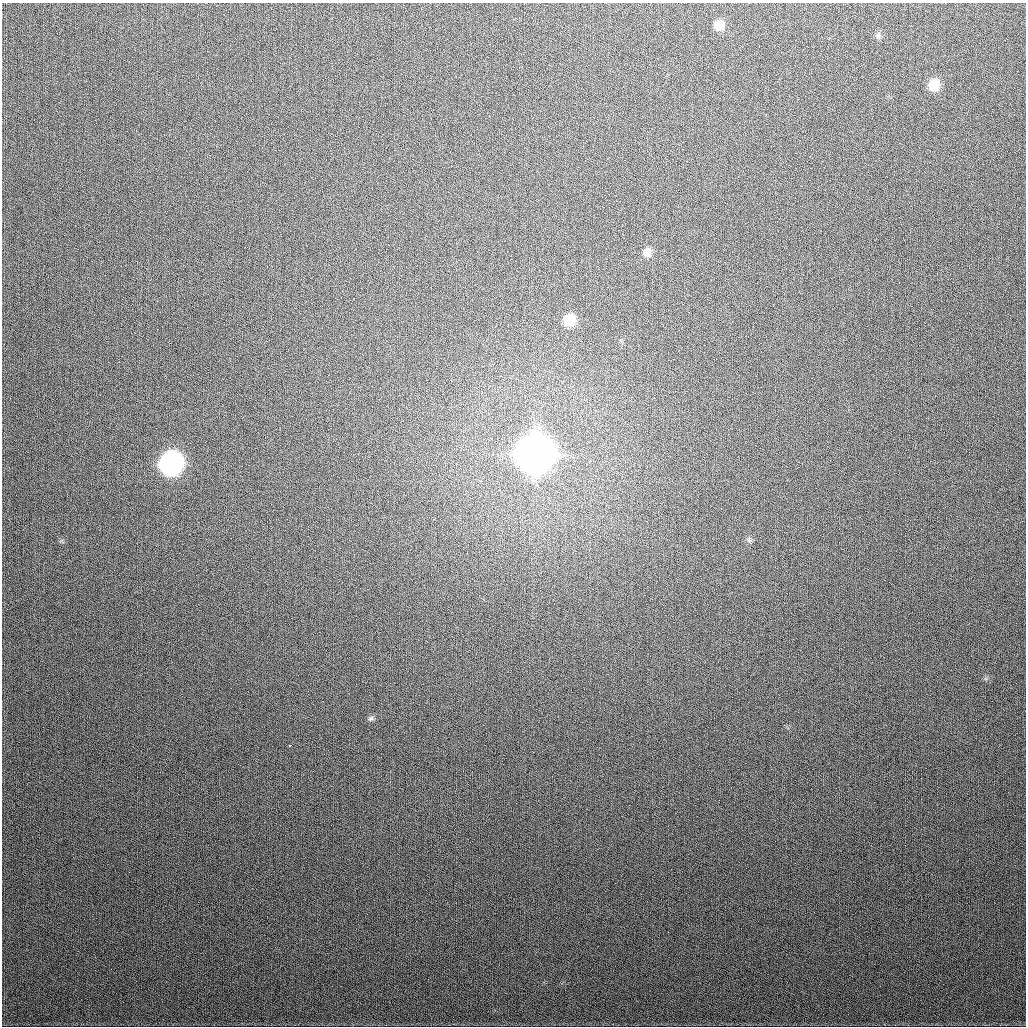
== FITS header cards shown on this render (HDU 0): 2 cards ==
NAXIS1  =                 1024
NAXIS2  =                 1024

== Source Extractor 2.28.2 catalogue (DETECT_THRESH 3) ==
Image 1024 x 1024 px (HDU 0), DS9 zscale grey, 1 PNG px = 1 image px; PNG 1028 x 1028 px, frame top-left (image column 1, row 1024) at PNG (2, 3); no overlay
Background 320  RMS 12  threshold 36.8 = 3 sigma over >= 5 px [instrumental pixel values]
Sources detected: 10; all 10 listed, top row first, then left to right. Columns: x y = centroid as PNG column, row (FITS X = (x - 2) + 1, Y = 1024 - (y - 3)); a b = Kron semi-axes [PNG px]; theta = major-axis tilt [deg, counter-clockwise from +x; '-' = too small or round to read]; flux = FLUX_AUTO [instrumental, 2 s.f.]
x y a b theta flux
719 25 10 9 - 1.1e+04
878 36 8 7 - 2.4e+03
934 85 10 10 - 1.8e+04
647 252 10 9 - 6.4e+03
569 320 10 10 - 2.1e+04
534 454 14 14 - 3.1e+06
171 463 13 12 - 3.4e+05
749 540 5 5 - 1.7e+03
371 718 8 6 29 2.0e+03
290 745 3 3 - 2.1e+03